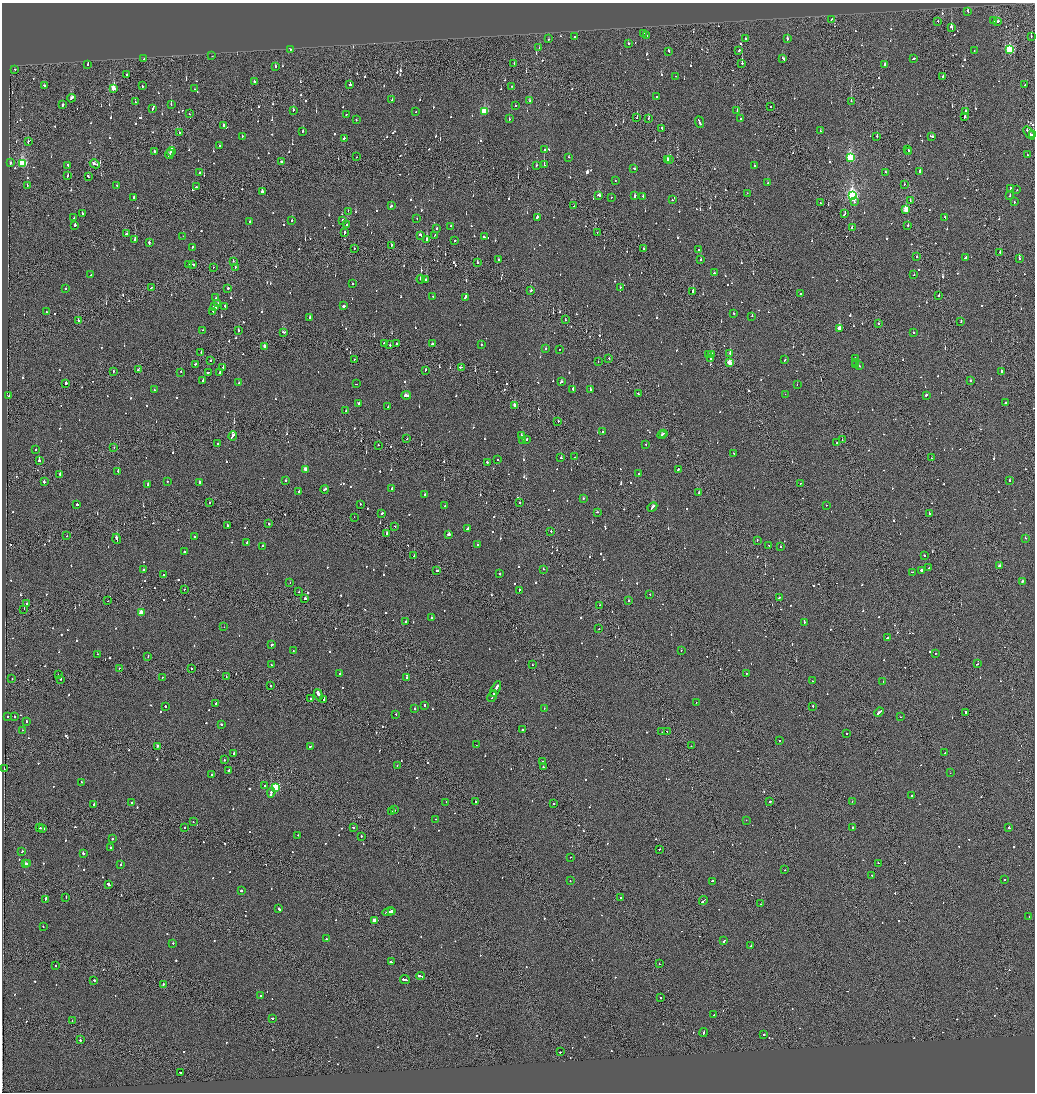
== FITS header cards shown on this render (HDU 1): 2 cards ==
NAXIS1  =                 2065
NAXIS2  =                 2180

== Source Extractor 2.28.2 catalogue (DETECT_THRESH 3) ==
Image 2065 x 2180 px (HDU 1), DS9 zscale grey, zoomed out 1/2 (1 PNG px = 2 x 2 image px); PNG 1037 x 1094 px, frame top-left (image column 1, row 2179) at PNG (2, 3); each listed source drawn as its Kron ellipse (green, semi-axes under 4 px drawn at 4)
Background -0.117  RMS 0.067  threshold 0.2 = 3 sigma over >= 5 px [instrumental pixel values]
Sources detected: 1327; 63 cannot appear on this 1/2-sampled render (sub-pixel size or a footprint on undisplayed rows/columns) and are neither listed nor drawn; of the other 1264, the 500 brightest by FLUX_AUTO listed and drawn (764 fainter detections omitted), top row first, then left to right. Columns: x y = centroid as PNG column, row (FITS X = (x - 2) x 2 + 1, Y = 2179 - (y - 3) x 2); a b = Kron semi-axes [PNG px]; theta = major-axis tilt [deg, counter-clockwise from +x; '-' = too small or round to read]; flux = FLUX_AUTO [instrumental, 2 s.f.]
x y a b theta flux
968 11 3 2 - 140
831 19 2 1 - 120
938 21 2 2 - 92
994 21 3 2 - 130
997 21 4 2 - 480
951 27 3 2 - 700
643 34 2 1 - 160
647 36 2 2 - 94
575 37 2 2 - 470
1031 37 2 1 - 140
548 39 2 2 - 99
746 39 2 2 - 380
787 39 3 2 - 370
628 43 2 2 - 510
539 47 2 2 - 90
290 50 2 2 - 220
1009 50 4 3 - 1200
669 51 3 2 - 450
739 51 2 2 - 200
974 51 2 2 - 88
212 56 2 1 - 120
783 58 4 2 - 310
914 58 3 2 - 190
144 59 2 2 - 90
514 63 2 1 - 84
742 63 2 1 - 580
88 64 3 2 - 94
885 64 2 2 - 110
275 66 2 2 - 110
15 69 2 2 - 79
127 75 2 1 - 220
676 76 2 2 - 200
943 77 3 1 - 160
254 82 2 2 - 180
44 85 2 2 - 150
350 85 2 1 - 930
1025 85 2 2 - 110
142 86 2 1 - 140
512 86 2 2 - 110
113 88 3 2 - 370
195 89 2 1 - 92
657 97 2 2 - 94
71 98 4 2 - 230
392 100 2 2 - 100
530 101 3 2 - 210
851 101 2 2 - 290
135 102 2 2 - 120
62 105 2 2 - 540
171 105 2 2 - 150
515 105 2 2 - 150
771 107 2 2 - 93
153 108 3 2 - 360
293 110 3 2 - 180
484 111 3 3 - 600
737 111 2 2 - 110
416 112 2 1 - 170
966 112 2 2 - 340
189 114 2 2 - 110
346 114 2 2 - 98
965 117 2 2 - 410
637 118 2 2 - 130
649 118 2 2 - 93
740 118 2 2 - 80
509 119 2 1 - 130
356 120 2 2 - 86
699 122 6 2 -67 400
224 125 3 2 - 170
662 128 2 1 - 160
303 131 2 2 - 160
821 131 2 2 - 84
179 133 2 1 - 91
1029 133 7 2 -51 660
1033 134 2 1 - 110
242 136 2 1 - 130
877 136 2 2 - 490
931 136 4 2 - 120
344 138 2 2 - 93
28 141 3 1 - 120
220 146 2 2 - 79
545 149 2 1 - 87
908 150 4 2 - 290
154 151 2 2 - 350
171 152 5 2 - 420
908 152 2 1 - 120
169 154 5 2 - 320
1027 154 2 2 - 100
357 157 2 1 - 110
569 157 2 2 - 89
850 158 3 3 - 1300
667 159 3 2 - 300
670 160 2 2 - 200
281 161 2 2 - 170
10 163 2 2 - 120
22 163 4 3 - 1100
95 164 5 2 - 330
68 165 2 2 - 150
536 165 2 2 - 170
544 165 2 1 - 780
754 166 2 2 - 100
634 168 2 2 - 100
920 171 3 2 - 470
885 172 2 2 - 83
200 173 2 2 - 90
68 176 2 2 - 110
88 176 3 2 - 160
615 181 2 2 - 88
768 183 2 2 - 82
904 184 2 1 - 130
117 185 3 2 - 170
27 186 2 2 - 110
196 187 2 2 - 210
1011 189 2 2 - 96
1017 190 2 1 - 130
263 192 3 2 - 380
747 193 2 1 - 110
598 195 4 2 - 340
852 195 4 3 - 2800
1010 195 3 2 - 140
635 196 3 2 - 180
643 196 2 2 - 79
133 197 2 2 - 92
611 197 2 2 - 82
672 200 2 2 - 79
910 200 2 1 - 79
854 202 2 2 - 100
1014 202 2 2 - 84
820 203 2 1 - 110
391 206 3 2 - 210
573 206 2 1 - 210
906 209 3 3 - 570
348 211 2 2 - 81
82 213 2 2 - 90
844 214 3 2 - 160
537 217 4 2 - 130
945 217 2 2 - 80
74 218 2 2 - 170
417 219 2 2 - 94
343 220 2 2 - 200
250 221 2 2 - 86
292 221 2 2 - 120
75 225 2 2 - 180
347 225 3 2 - 130
908 225 2 1 - 160
450 226 2 2 - 110
852 227 2 2 - 100
436 228 2 2 - 220
597 232 2 1 - 80
344 233 3 2 - 180
126 234 2 2 - 120
420 235 3 2 - 120
434 235 3 2 - 250
183 236 2 1 - 99
484 237 3 2 - 460
135 239 2 2 - 670
427 239 3 2 - 430
455 240 2 2 - 110
149 243 3 2 - 290
391 245 2 2 - 190
192 247 2 2 - 150
354 248 2 1 - 97
644 249 2 1 - 760
699 250 2 2 - 120
1000 253 2 2 - 160
917 257 2 2 - 170
965 257 3 2 - 250
1019 258 2 2 - 140
498 259 2 1 - 510
701 260 2 2 - 180
233 261 2 2 - 79
477 262 2 2 - 710
189 264 2 2 - 210
193 264 3 2 - 260
235 267 2 2 - 150
213 268 2 1 - 78
714 273 2 2 - 310
91 275 2 2 - 84
914 275 2 1 - 81
421 279 4 2 - 1300
425 280 2 2 - 420
353 284 2 2 - 350
151 287 2 2 - 120
66 288 2 2 - 80
228 288 2 2 - 160
620 288 2 2 - 83
531 291 3 2 - 93
693 291 2 2 - 320
801 293 2 2 - 180
433 296 2 1 - 79
939 296 2 2 - 97
466 297 3 2 - 310
216 298 2 1 - 130
218 303 2 2 - 160
225 306 2 2 - 120
344 306 2 2 - 600
215 307 3 2 - 250
213 311 2 2 - 110
46 312 2 2 - 240
734 313 2 2 - 280
752 316 2 2 - 140
310 317 2 2 - 150
565 320 2 2 - 88
78 321 2 2 - 290
961 322 2 2 - 220
878 324 2 2 - 240
839 328 3 2 - 810
203 330 2 1 - 88
238 330 2 2 - 130
283 332 4 2 - 200
914 333 3 2 - 140
384 343 2 1 - 640
396 344 2 2 - 200
432 344 2 2 - 270
481 344 2 2 - 120
390 345 2 2 - 180
264 346 2 2 - 730
546 349 2 2 - 170
559 349 2 1 - 87
201 352 2 1 - 86
730 353 2 2 - 210
708 355 2 1 - 180
711 355 2 2 - 360
609 358 2 1 - 93
710 358 2 2 - 150
354 359 2 2 - 130
855 359 3 2 - 360
785 360 2 2 - 150
210 361 2 1 - 110
598 362 2 1 - 140
855 362 3 2 - 170
729 363 3 2 - 460
196 364 3 2 - 160
855 365 3 2 - 230
859 366 2 2 - 95
223 367 2 2 - 110
461 367 3 2 - 250
138 369 3 1 - 140
426 370 3 2 - 150
113 371 3 2 - 120
1001 371 2 2 - 790
181 372 2 1 - 93
208 372 2 2 - 140
220 372 2 2 - 120
203 381 2 2 - 170
970 381 2 2 - 460
562 382 3 2 - 340
66 383 2 2 - 830
239 383 2 2 - 240
356 384 2 2 - 270
797 384 2 1 - 89
573 389 2 2 - 1800
590 389 2 2 - 170
154 390 2 2 - 310
638 393 2 1 - 120
785 394 2 2 - 79
406 395 5 2 - 360
926 395 2 2 - 310
9 396 2 1 - 80
358 403 3 2 - 250
1005 403 2 2 - 530
515 405 3 2 - 180
388 407 2 2 - 130
346 410 2 2 - 82
558 421 2 2 - 170
602 432 2 2 - 85
664 433 2 2 - 240
521 435 2 2 - 84
662 435 4 2 - 260
233 436 5 2 - 650
407 439 2 2 - 96
527 439 2 2 - 170
842 440 2 1 - 140
522 441 2 2 - 110
836 443 2 1 - 300
217 444 2 2 - 79
646 444 2 2 - 80
378 445 2 1 - 81
114 447 2 2 - 270
35 449 2 2 - 86
733 453 2 2 - 130
574 457 2 1 - 110
561 458 2 2 - 110
931 458 2 1 - 140
498 460 2 2 - 82
39 461 2 1 - 540
487 462 2 2 - 280
305 469 3 2 - 170
678 470 2 2 - 390
118 471 2 2 - 220
60 474 2 2 - 220
638 474 2 2 - 100
286 480 2 2 - 110
167 481 2 2 - 260
1009 481 2 2 - 130
44 482 2 2 - 470
200 482 2 2 - 310
801 483 2 1 - 86
148 484 3 2 - 270
392 488 3 2 - 160
325 489 4 2 - 230
299 491 2 2 - 210
699 493 2 2 - 100
424 495 2 2 - 130
583 498 2 2 - 100
520 502 2 1 - 170
210 503 2 1 - 80
77 504 2 2 - 350
360 504 2 2 - 82
826 505 2 1 - 97
445 506 2 2 - 130
652 507 5 2 - 300
598 512 2 2 - 120
382 513 3 2 - 90
930 514 2 1 - 220
354 517 2 1 - 81
269 524 2 2 - 390
227 526 2 2 - 94
395 526 2 2 - 95
467 529 3 2 - 160
551 531 2 1 - 90
387 533 2 2 - 550
449 534 2 2 - 220
66 536 2 1 - 120
195 536 2 2 - 110
1025 538 2 2 - 630
117 539 5 2 - 340
757 540 2 2 - 120
247 542 3 2 - 160
478 545 2 2 - 120
769 545 2 2 - 80
263 546 2 2 - 87
781 547 2 2 - 83
185 552 2 2 - 110
924 555 2 2 - 240
414 556 2 2 - 160
999 566 3 2 - 210
929 568 2 1 - 94
543 569 2 2 - 90
143 570 2 2 - 140
437 570 2 2 - 110
921 570 2 2 - 550
912 572 3 1 - 130
499 574 2 2 - 130
163 575 2 2 - 160
1023 581 2 2 - 260
290 582 2 2 - 88
184 589 2 1 - 110
519 590 2 2 - 110
299 592 2 1 - 120
650 594 2 2 - 99
779 598 2 2 - 170
305 599 2 2 - 1100
629 600 2 2 - 92
108 601 2 1 - 130
27 603 2 1 - 200
600 605 2 1 - 240
24 609 2 2 - 88
141 613 3 3 - 350
431 617 2 2 - 84
406 621 2 2 - 81
804 622 2 2 - 290
224 627 2 1 - 110
599 629 2 2 - 290
887 638 2 1 - 180
272 645 3 2 - 120
681 650 2 2 - 120
293 651 2 2 - 79
936 653 2 1 - 120
98 654 2 1 - 100
148 656 2 2 - 130
532 664 2 2 - 89
977 664 2 2 - 94
271 665 2 2 - 98
119 668 2 1 - 100
191 668 2 1 - 390
340 673 2 2 - 120
746 674 2 2 - 89
58 675 2 2 - 91
162 677 2 2 - 90
226 677 2 1 - 110
407 678 2 2 - 110
12 679 2 2 - 97
61 679 2 1 - 110
813 681 2 2 - 86
883 682 2 2 - 550
271 686 2 2 - 170
496 689 8 2 65 580
493 693 2 1 - 100
318 695 6 2 -71 2600
492 697 5 2 - 500
310 699 2 2 - 130
324 700 2 2 - 260
696 702 2 1 - 96
216 704 2 2 - 360
425 705 2 2 - 230
165 706 2 2 - 420
813 706 2 1 - 130
544 708 2 2 - 150
414 709 2 2 - 320
879 712 5 2 - 430
965 713 3 1 - 480
396 714 2 2 - 82
14 716 2 2 - 85
8 717 2 2 - 84
900 717 2 1 - 140
26 721 2 2 - 160
221 725 2 2 - 120
523 729 2 1 - 82
22 730 2 2 - 130
667 731 2 2 - 190
662 732 2 2 - 100
847 733 2 2 - 110
780 740 2 2 - 110
476 745 2 1 - 320
158 746 2 2 - 190
691 746 2 1 - 130
310 747 3 2 - 150
234 753 2 2 - 120
945 753 2 2 - 110
224 760 2 2 - 96
543 762 2 2 - 82
397 766 2 2 - 89
543 767 2 2 - 100
4 769 2 2 - 110
229 770 2 2 - 140
950 773 2 2 - 85
212 775 2 2 - 97
81 782 2 2 - 150
265 786 2 2 - 220
276 787 3 3 - 950
271 793 5 2 - 800
912 796 2 2 - 84
770 801 2 2 - 270
852 801 2 2 - 90
132 802 2 2 - 110
446 802 2 1 - 83
475 802 2 2 - 530
554 804 2 1 - 130
94 805 3 2 - 460
394 810 2 2 - 120
392 812 2 2 - 150
436 819 2 2 - 120
746 820 2 2 - 84
193 822 2 1 - 150
353 827 2 2 - 120
40 828 3 1 - 260
185 828 2 1 - 140
852 828 2 2 - 120
1009 828 2 2 - 250
43 829 3 2 - 270
298 835 2 2 - 86
361 836 2 2 - 100
112 839 2 2 - 150
111 848 4 2 - 300
660 849 2 1 - 130
22 851 2 2 - 87
83 853 2 2 - 370
570 857 2 1 - 79
25 863 2 2 - 140
878 863 2 2 - 120
28 864 3 2 - 230
121 865 2 1 - 300
785 870 2 2 - 83
872 875 2 2 - 98
1005 879 2 2 - 100
570 881 2 2 - 110
712 881 3 2 - 160
108 884 3 2 - 510
241 891 2 2 - 330
66 897 2 1 - 80
620 898 2 2 - 420
45 899 4 2 - 230
703 901 5 2 - 320
761 904 2 1 - 86
279 909 3 2 - 370
392 911 2 2 - 500
389 912 6 2 12 720
1029 917 2 2 - 84
374 921 3 2 - 200
43 926 2 1 - 220
326 939 2 2 - 97
724 941 4 2 - 190
173 943 2 2 - 130
751 946 3 2 - 220
391 962 2 2 - 350
659 964 2 2 - 160
56 965 2 1 - 420
420 976 4 2 - 360
94 980 2 1 - 380
405 980 5 2 - 330
163 984 2 2 - 94
260 995 2 2 - 130
660 997 2 1 - 99
714 1014 2 2 - 400
272 1018 2 2 - 120
72 1021 2 2 - 79
703 1033 4 2 - 250
764 1034 2 2 - 130
80 1040 2 2 - 580
560 1052 2 2 - 120
180 1073 2 2 - 130
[764 fainter detections neither listed nor drawn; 63 sub-pixel or undisplayed-footprint detections neither listed nor drawn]